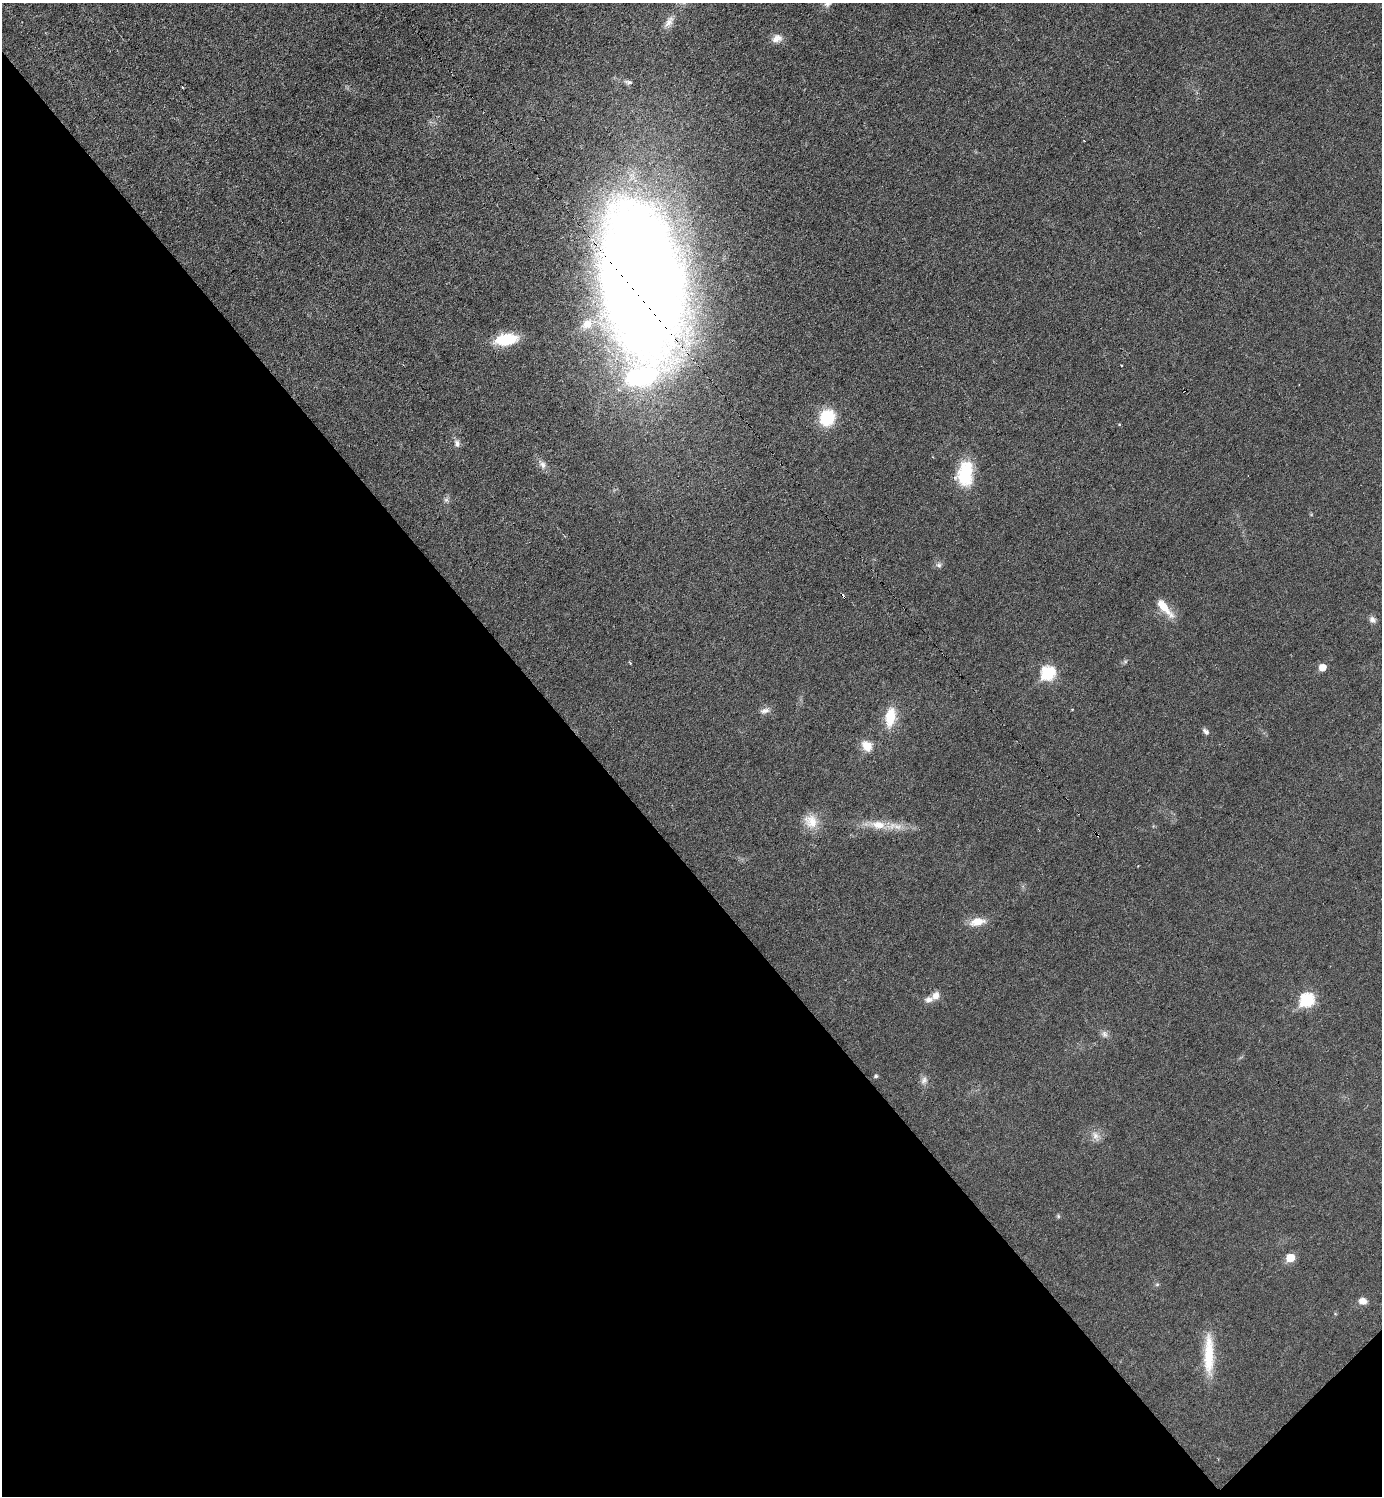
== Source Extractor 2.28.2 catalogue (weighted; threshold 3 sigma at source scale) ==
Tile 14 of 4 x 4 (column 2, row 4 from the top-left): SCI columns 1680-3059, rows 1-1494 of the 5975 x 5976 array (HDU 1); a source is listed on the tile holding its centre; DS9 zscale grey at full resolution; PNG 1384 x 1498 px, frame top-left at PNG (2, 3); no overlay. Shown black and unused: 43% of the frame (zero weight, under 3 of 6 exposures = <1% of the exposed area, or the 3 px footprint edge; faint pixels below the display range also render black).
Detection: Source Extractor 2.28.2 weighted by HDU 2 'WHT'; one run over the whole footprint, this tile lists its part. Background 0.0329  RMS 0.0039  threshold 0.016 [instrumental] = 3 sigma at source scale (4.09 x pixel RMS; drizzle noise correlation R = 1.36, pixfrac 0.8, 0.05/0.05 arcsec/px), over >= 5 px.
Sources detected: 41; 1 cosmic-ray / hot-pixel residue — not listed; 3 inside a brighter listed object's ellipse — not listed separately; the other 37 listed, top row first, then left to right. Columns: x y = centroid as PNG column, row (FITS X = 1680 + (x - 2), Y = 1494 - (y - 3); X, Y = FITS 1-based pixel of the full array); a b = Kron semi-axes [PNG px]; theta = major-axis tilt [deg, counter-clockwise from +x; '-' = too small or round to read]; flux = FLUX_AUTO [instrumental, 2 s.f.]
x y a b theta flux
669 22 20 9 61 3.3
777 38 14 10 21 2.8
628 82 12 6 -10 1.2
642 282 113 55 -82 1100
587 324 16 12 36 5.4
506 339 20 10 9 18
827 418 16 14 67 16
1119 424 4 3 - 0.31
457 444 9 7 -66 1.7
542 464 13 8 -55 2.2
965 474 28 17 82 17
446 500 6 6 - 1
939 565 7 7 - 1.1
1164 607 28 8 -49 6.5
1372 619 9 7 -28 1.5
1322 667 5 5 - 5.3
1048 673 7 7 - 41
1072 710 3 2 - 0.24
765 711 14 7 13 1.8
890 717 22 11 81 10
1206 731 9 5 -42 1.3
867 746 13 10 -46 4.9
811 821 20 16 -43 6.7
878 825 23 12 -7 6.8
1097 835 3 3 - 3.5
977 922 21 11 11 5.1
936 996 10 8 52 2.6
1307 1000 7 7 - 42
1104 1034 11 7 -58 1.6
876 1076 5 4 - 0.71
924 1080 11 9 60 1.8
1095 1136 16 8 -64 2.5
1058 1216 5 5 - 0.56
1290 1258 6 5 - 9.1
1157 1284 6 4 1 0.54
1363 1301 8 6 -16 2.8
1209 1355 53 11 90 13
Overlapping masked pixels (flux is a lower limit): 2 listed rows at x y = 642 282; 1097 835